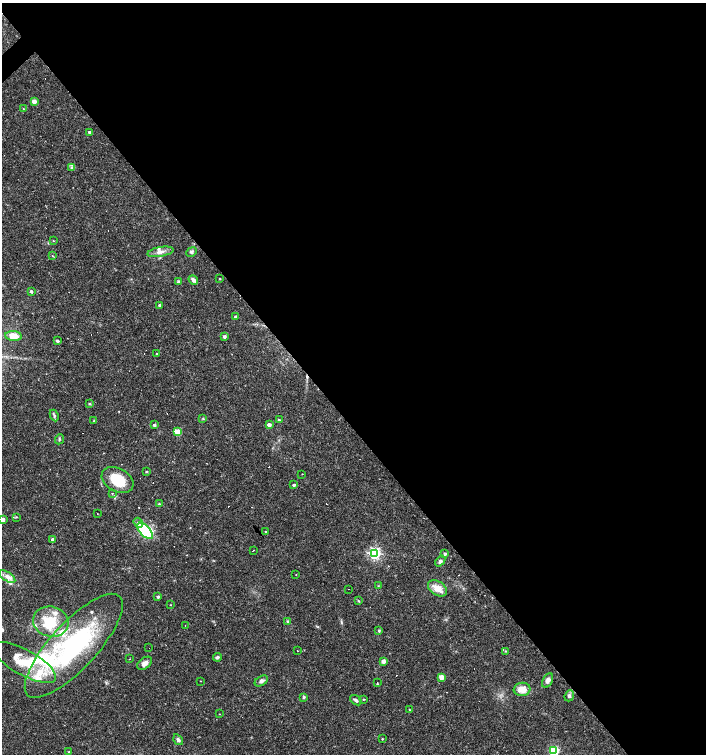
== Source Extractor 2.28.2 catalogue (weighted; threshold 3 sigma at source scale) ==
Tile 8 of 4 x 4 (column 4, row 2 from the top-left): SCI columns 4430-5836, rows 3006-4508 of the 5979 x 6011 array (HDU 1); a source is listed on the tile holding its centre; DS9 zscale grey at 2 x 2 block average (1 PNG px = mean of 2 x 2 image px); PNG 708 x 756 px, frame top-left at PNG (2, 3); each listed source drawn as its Kron ellipse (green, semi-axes under 4 px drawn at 4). Shown black and unused: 56% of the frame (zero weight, under 3 of 4 exposures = <1% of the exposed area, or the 3 px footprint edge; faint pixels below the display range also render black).
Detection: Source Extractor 2.28.2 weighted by HDU 2 'WHT'; one run over the whole footprint, this tile lists its part. Background 0.0165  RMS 0.0016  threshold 0.0072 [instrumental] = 3 sigma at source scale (4.5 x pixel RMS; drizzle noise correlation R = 1.50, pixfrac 1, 0.0396/0.0396 arcsec/px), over >= 5 px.
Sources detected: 123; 2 inside a brighter object's white glare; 28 cosmic-ray / hot-pixel residue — neither listed nor drawn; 12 inside a brighter listed object's ellipse — not listed separately; the other 81 listed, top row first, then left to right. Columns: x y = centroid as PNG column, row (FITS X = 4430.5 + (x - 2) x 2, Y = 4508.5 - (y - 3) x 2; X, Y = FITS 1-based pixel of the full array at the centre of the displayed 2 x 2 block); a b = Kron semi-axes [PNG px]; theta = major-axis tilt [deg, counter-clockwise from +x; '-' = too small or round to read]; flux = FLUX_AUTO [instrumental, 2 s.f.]
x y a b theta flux
34 101 3 3 - 3.3
23 109 3 2 - 0.24
90 132 3 2 - 0.88
72 168 4 3 - 0.63
53 241 2 2 - 0.18
160 252 13 5 10 2
192 252 5 4 - 0.76
52 256 3 2 - 0.22
220 279 2 2 - 0.28
193 280 5 3 - 1.2
178 281 4 3 - 0.46
31 291 2 2 - 0.84
160 305 3 2 - 0.62
236 317 3 2 - 1.2
14 336 8 5 -5 4
224 336 3 3 - 1.3
57 341 3 2 - 0.82
156 354 2 2 - 0.2
90 404 4 3 - 0.39
54 415 6 2 -64 0.63
203 418 3 2 - 0.26
279 420 3 3 - 0.39
94 421 3 3 - 0.29
154 425 3 3 - 0.76
269 425 3 2 - 1.9
178 432 3 3 - 9.7
59 439 5 3 - 0.45
146 472 4 2 - 0.23
302 474 2 2 - 0.37
118 480 17 11 -29 11
294 485 3 2 - 0.84
113 493 2 2 - 2.6
159 504 3 3 - 0.36
97 513 2 2 - 1.6
16 517 3 2 - 0.26
3 520 3 2 - 1.4
138 523 5 4 - 2.5
145 531 10 5 -47 29
265 532 2 2 - 1.8
53 539 3 3 - 1.5
253 550 2 2 - 1.7
374 553 4 4 - 76
445 554 3 3 - 0.64
440 561 6 4 50 0.8
296 575 2 2 - 0.13
7 577 9 4 -32 1.8
378 586 3 2 - 0.2
438 588 10 7 -33 4.2
349 589 2 2 - 0.22
158 597 3 3 - 0.62
359 601 3 2 - 0.29
170 605 2 2 - 0.17
287 621 4 3 - 0.45
51 622 18 15 -14 12
185 626 2 2 - 1.1
379 631 4 3 - 0.41
74 646 67 23 47 66
149 648 2 2 - 0.3
297 651 2 2 - 0.18
506 651 2 2 - 0.25
217 657 4 3 - 0.7
130 659 2 2 - 0.22
383 661 3 3 - 2.4
24 662 36 12 -29 15
145 663 8 5 37 1.7
441 677 3 3 - 5.6
548 680 8 5 63 1.4
201 681 2 2 - 0.79
261 681 7 4 31 1.2
377 682 2 2 - 0.41
522 689 8 6 5 4.1
569 696 6 4 68 0.84
304 697 4 3 - 0.53
364 699 3 3 - 0.24
356 700 6 3 -38 0.83
409 709 2 2 - 0.25
219 714 2 2 - 0.18
382 739 2 2 - 0.27
178 740 6 4 -57 1.1
554 751 4 4 - 37
69 752 3 2 - 0.29
Isophote crosses this tile's border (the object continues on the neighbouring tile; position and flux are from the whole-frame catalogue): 2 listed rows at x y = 3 520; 554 751
Diffuse or blended objects may show on this block-average render without a row.